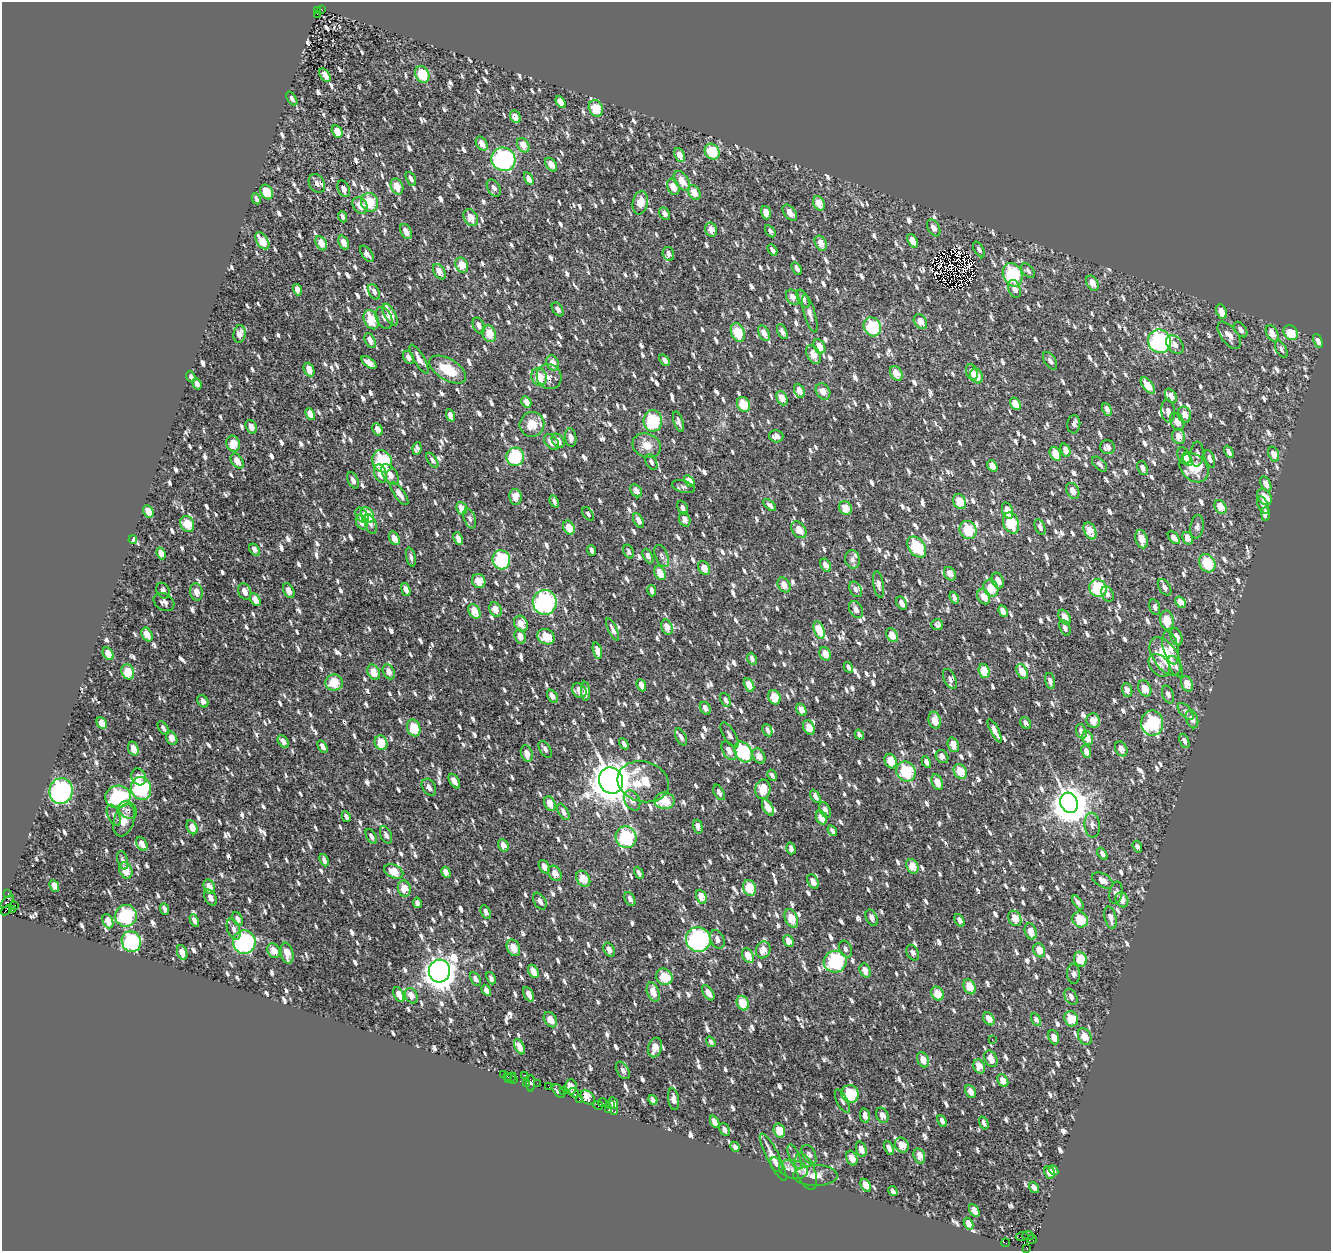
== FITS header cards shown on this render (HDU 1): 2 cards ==
NAXIS1  =                 1329
NAXIS2  =                 1249

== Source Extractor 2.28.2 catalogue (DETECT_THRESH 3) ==
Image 1329 x 1249 px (HDU 1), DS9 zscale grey, 1 PNG px = 1 image px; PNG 1333 x 1253 px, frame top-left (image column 1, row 1249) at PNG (2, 2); each listed source drawn as its Kron ellipse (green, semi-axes under 4 px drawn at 4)
Background 1.9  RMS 1.2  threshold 3.51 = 3 sigma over >= 5 px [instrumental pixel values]
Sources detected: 1389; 3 with non-positive FLUX_AUTO (blend fragments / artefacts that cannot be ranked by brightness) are neither listed nor drawn; of the other 1386, the 500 brightest by FLUX_AUTO listed and drawn (886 fainter detections omitted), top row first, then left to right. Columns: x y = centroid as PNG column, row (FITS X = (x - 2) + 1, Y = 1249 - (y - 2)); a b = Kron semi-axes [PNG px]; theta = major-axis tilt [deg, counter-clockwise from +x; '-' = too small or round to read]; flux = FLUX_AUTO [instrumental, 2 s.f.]
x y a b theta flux
321 9 3 2 - 930
318 10 3 2 - 640
317 14 2 2 - 320
422 74 8 6 -63 2300
325 75 7 4 -52 760
292 99 7 4 -58 240
561 102 6 4 -60 770
596 108 9 7 -63 1600
515 117 6 5 - 660
337 131 6 5 - 800
482 144 7 5 -58 700
523 145 8 5 -59 820
712 152 8 7 - 2100
679 155 7 5 -67 720
503 159 12 11 - 12000
551 165 7 5 -54 730
411 179 7 4 -62 260
529 179 6 4 -64 360
682 181 11 6 -57 1000
317 183 10 7 -60 380
397 186 8 6 -69 1200
673 187 8 5 -67 980
494 188 9 6 -58 330
344 189 8 5 -67 350
267 192 8 6 -56 1400
694 192 8 5 -61 970
256 199 6 3 -61 240
370 202 9 8 - 2400
640 203 12 7 78 1100
819 203 7 5 -65 1100
360 205 9 6 -56 770
766 213 7 4 -73 810
790 213 9 5 -52 630
665 214 6 5 - 320
342 217 6 3 -67 270
471 218 9 6 -61 960
934 228 9 6 -62 480
711 230 7 6 - 640
406 231 8 5 -60 490
770 231 7 4 -56 290
262 241 9 5 -55 1200
912 241 7 4 -59 640
344 242 7 5 -67 630
321 243 7 5 -61 940
821 243 8 5 -63 740
979 249 9 4 -59 240
772 250 6 3 -60 240
367 254 9 5 -54 280
668 254 7 5 -75 310
462 265 8 6 -64 1200
797 268 7 4 -58 330
1028 271 8 5 -48 240
439 272 8 5 -57 730
1013 275 12 9 -67 5000
1092 283 8 5 -61 780
1015 289 9 6 -70 530
297 290 6 4 -71 530
374 292 8 5 -62 310
793 297 8 6 -56 620
803 299 9 5 -62 500
558 309 7 5 -57 300
1221 312 7 5 -68 820
810 314 19 5 -74 430
390 315 12 5 -63 1200
384 318 12 7 -64 380
371 320 10 7 -63 1900
920 322 8 6 -56 780
479 326 8 5 -67 350
872 327 10 8 -62 3400
1241 330 9 5 -54 340
782 331 8 4 -64 310
738 333 10 6 -68 2100
764 333 8 5 -64 750
1272 333 9 5 -62 660
1291 333 8 6 -49 1700
239 334 9 6 82 510
489 334 8 6 -69 1300
1229 335 16 8 -52 750
370 340 8 5 -62 600
1159 341 12 11 - 11000
1318 341 7 4 -65 380
1175 344 11 7 -51 400
819 346 7 5 -62 880
1281 349 9 5 -61 290
813 354 10 6 -64 900
409 357 7 5 -62 410
419 359 16 5 -59 620
664 360 6 4 -51 350
1050 361 10 5 -58 290
369 363 8 4 -38 580
553 363 8 6 -65 890
309 370 7 5 -64 770
448 370 20 10 -31 2000
972 372 8 5 -67 610
896 373 8 5 -59 1000
191 376 6 3 -50 320
549 376 13 12 - 690
977 376 8 6 -64 970
539 377 9 7 -66 1600
197 384 6 4 -70 340
1148 386 10 5 -53 1100
799 391 7 5 -66 630
823 391 9 6 -55 660
1171 396 8 5 -59 400
782 398 7 5 -66 880
526 402 6 4 -59 550
743 404 8 6 -59 1600
1015 404 7 5 -58 960
1107 409 7 4 -65 370
1168 411 11 6 -83 370
310 414 6 4 -63 670
1184 414 8 6 -68 700
450 415 6 4 -67 530
653 421 11 9 -90 3800
678 422 11 4 -71 270
1177 422 9 6 -63 720
532 424 12 12 - 1200
1074 424 9 6 85 280
251 427 7 5 -65 490
378 429 6 5 - 530
776 436 7 6 - 410
1179 436 8 6 -71 790
571 437 9 5 -83 410
558 441 8 5 -56 540
551 442 9 6 -48 630
233 444 8 6 -69 1200
647 445 14 12 -27 1000
1107 447 7 7 - 430
417 448 6 4 82 260
1066 450 7 4 -68 480
1229 452 6 3 -64 290
1055 454 7 5 -63 1200
1197 454 12 6 86 310
1274 454 8 5 -70 680
1184 456 9 6 -66 600
515 457 9 9 - 4400
1187 459 7 4 -62 340
1210 459 9 4 -70 280
432 460 8 4 -55 240
237 461 8 5 -57 810
382 461 11 9 -65 4500
651 462 8 5 -61 240
1099 464 9 5 -44 250
992 466 6 4 -58 760
1143 468 7 5 -66 350
1194 468 16 12 -44 2100
381 474 10 6 -70 780
390 475 12 6 -56 610
353 480 8 5 -66 350
689 481 7 4 -53 830
1266 484 8 5 -64 570
683 487 12 6 -16 250
636 491 7 5 -53 650
1073 491 8 6 -60 640
399 494 13 5 -54 540
515 497 8 6 -81 940
1264 497 9 6 -53 1100
554 501 6 4 -67 260
959 501 8 6 -65 1300
770 505 8 4 -40 250
1263 505 9 5 -67 240
1220 507 7 5 -60 990
462 508 6 5 - 960
683 508 7 4 -65 290
845 508 7 6 - 1000
148 511 6 5 - 870
1008 511 8 5 -70 840
588 514 7 4 -53 250
1265 514 7 4 -90 550
362 515 8 5 -56 450
367 515 8 6 -63 2200
470 518 10 5 -68 340
685 519 7 5 -69 520
638 520 8 4 -63 430
362 522 7 5 -66 840
1011 523 11 7 -68 2600
187 524 8 6 -60 1500
371 524 10 5 -71 290
1040 527 8 4 -65 260
1197 527 12 6 81 280
569 528 7 5 -63 1100
799 530 9 6 -53 980
968 530 9 8 - 2400
1090 531 9 5 -65 1100
394 538 7 5 -61 760
458 538 6 4 -66 470
1174 538 7 4 -49 590
1188 538 7 5 -61 660
133 539 4 4 - 510
1142 539 9 5 -72 940
917 547 11 8 -54 3100
255 550 7 4 -58 310
592 551 5 3 - 270
629 551 7 5 -69 240
161 553 6 4 -65 700
648 556 8 5 -65 350
662 556 12 6 -67 310
411 557 10 4 -75 240
852 559 9 7 -77 310
501 560 9 9 - 5000
1207 563 10 7 -60 2700
826 565 7 4 -60 610
704 568 7 5 -61 700
660 573 8 5 -60 880
950 574 7 5 -56 680
479 581 7 6 - 1000
998 581 8 5 -69 710
879 584 13 5 -81 320
784 585 8 6 -59 670
1165 587 9 5 -57 310
991 588 9 7 -62 1500
1098 588 9 8 - 3900
406 589 7 4 -73 380
855 589 8 5 -61 280
163 591 8 6 -59 300
289 591 8 5 -62 540
652 591 6 4 -75 320
196 592 9 6 -82 620
245 592 8 6 -67 490
1108 594 8 5 -65 260
984 597 8 6 -60 900
954 598 6 4 -66 400
255 600 7 4 -60 700
164 602 11 8 -32 340
545 602 12 12 - 12000
1181 602 6 4 -51 860
901 603 7 5 -63 460
1155 607 8 5 -74 240
495 610 8 5 -61 790
856 610 9 6 -58 490
474 611 8 5 -60 1300
1003 611 6 4 -62 450
1065 617 8 5 -59 870
1167 620 10 6 -80 1400
521 624 8 6 -62 900
937 625 6 5 - 240
667 627 8 5 -68 800
1065 628 8 5 -66 360
612 629 12 4 -64 310
819 630 9 5 -70 1800
147 634 7 5 -64 890
892 635 7 5 -61 870
520 637 7 5 -67 710
546 637 9 7 -27 1400
1176 637 9 5 -72 560
1171 648 17 7 -76 610
597 651 8 4 -76 700
108 654 7 5 -61 800
825 654 7 5 -61 790
1165 656 21 12 -56 3400
752 659 6 4 -66 290
1159 665 13 9 -50 540
848 667 6 3 -59 280
1176 667 11 5 -63 300
984 671 7 5 -69 1600
128 672 8 6 -69 1500
374 672 8 6 -63 1100
389 672 8 5 -63 570
1022 672 8 5 -62 990
950 679 11 6 -64 260
1050 681 8 4 -77 330
334 683 8 8 - 1800
1187 684 8 5 -66 920
641 685 6 4 -66 570
749 685 7 4 -64 810
1145 688 8 6 -62 990
1127 690 7 5 -72 540
579 691 8 6 -46 580
585 691 9 4 -87 460
1168 694 9 5 -68 330
552 696 7 4 -57 440
774 697 7 6 - 1200
725 700 7 5 -63 250
203 701 6 5 - 450
705 708 7 5 -57 440
801 710 6 4 -59 700
1186 711 10 5 -49 250
1192 719 9 6 -72 400
935 720 8 6 -75 860
1093 721 7 6 - 830
102 723 6 4 -61 600
1026 723 6 5 - 250
1152 723 12 11 - 5000
809 727 8 5 -63 800
163 728 8 4 -58 230
414 728 8 6 -73 1800
767 730 6 4 -65 310
995 731 13 4 -63 570
1081 731 7 5 -71 430
730 735 14 6 -60 290
859 735 5 3 - 240
681 737 9 5 -63 320
172 738 7 5 -64 780
1087 738 7 5 -69 830
1184 741 7 4 -67 260
283 742 7 4 -55 460
381 743 7 6 - 1500
624 744 6 3 -58 290
953 745 7 5 -69 850
322 747 7 4 -62 330
133 749 7 5 -72 730
545 749 9 5 -57 270
1121 749 8 5 -62 590
729 751 10 6 -58 570
1086 751 6 4 -68 390
743 752 11 8 -58 4900
527 754 8 5 -72 640
759 756 8 6 -59 680
942 757 7 5 -51 450
891 761 7 5 -65 1400
926 762 6 4 -61 320
906 772 10 9 - 3700
960 772 8 6 -62 1300
772 775 6 4 -61 240
139 777 9 7 -64 570
454 781 8 4 -57 420
611 781 13 12 - 150000
643 782 26 20 -15 3000
937 782 8 5 -65 780
429 787 9 6 -59 340
141 788 11 10 - 5600
763 789 10 7 84 1400
61 791 13 11 82 13000
719 792 8 5 -61 270
815 796 7 4 -62 320
118 797 13 11 14 6900
632 800 11 7 -63 510
664 801 10 8 1 1900
550 803 8 5 -67 880
1069 803 10 8 -66 170000
768 808 9 4 -60 840
128 810 10 8 -33 320
825 810 8 5 -60 320
563 812 9 4 -59 400
114 815 11 6 -67 330
346 817 5 3 - 240
822 817 7 5 -71 1000
124 820 17 10 71 850
1092 825 12 7 -85 360
192 827 7 5 -63 740
698 827 7 4 -75 440
832 831 6 3 -57 300
386 835 9 5 -67 300
371 836 8 4 -61 280
626 837 11 10 - 5100
142 844 7 5 -55 500
503 845 6 5 - 610
1137 847 6 4 -71 260
791 848 6 4 -73 240
1102 854 7 4 -58 260
123 860 9 5 -74 260
324 860 6 4 -66 260
912 866 7 5 -62 1100
544 867 7 5 -61 530
126 870 8 6 -70 1100
394 871 10 6 -26 1300
446 872 6 4 -61 500
555 873 8 6 -55 680
639 873 6 4 -63 240
583 879 8 6 -57 1200
1103 880 11 6 -29 530
813 881 7 5 -62 560
54 886 6 4 -64 570
209 887 7 5 -70 870
404 888 8 6 -74 1100
749 888 8 6 -70 1700
8 893 3 2 - 450
1116 893 11 6 80 300
701 897 7 5 -66 910
210 898 9 5 -60 410
630 899 7 4 -61 320
1122 900 8 6 -67 660
540 901 9 5 -60 320
7 902 8 4 43 1000
1078 902 8 4 -55 250
417 903 5 4 - 280
15 905 4 2 - 310
164 909 6 4 -66 320
6 910 6 3 39 330
12 910 3 3 - 1400
486 912 7 4 -64 330
126 916 11 10 - 4700
791 918 10 6 -68 1200
872 918 8 5 -63 390
1015 918 8 6 -64 1100
1111 918 11 5 -76 520
238 919 7 4 -64 360
194 920 6 4 -63 350
960 920 7 4 -63 340
1080 920 8 7 - 2000
108 921 7 5 -66 800
234 929 11 6 -70 380
1031 931 8 6 -70 840
698 939 12 12 - 13000
717 939 10 6 -68 390
788 941 6 5 - 690
131 942 10 9 - 6600
244 942 12 11 - 12000
513 948 9 6 -63 870
845 949 9 6 -65 280
609 950 7 5 -64 370
763 950 8 7 - 730
1039 950 7 5 -69 820
274 951 7 6 - 800
182 952 8 5 -70 680
287 953 11 6 -79 940
913 953 8 5 -62 280
748 956 8 5 -63 1000
1080 959 7 6 - 1700
835 962 12 10 24 6100
865 970 7 5 -67 650
439 971 11 10 - 97000
533 971 7 4 -62 800
1073 974 10 6 -87 270
664 977 8 7 - 1700
491 978 6 4 -65 250
475 979 7 4 -61 310
970 987 8 5 -65 1200
486 990 6 4 -59 370
653 992 10 6 -71 890
708 993 8 5 -56 610
528 994 8 4 -64 510
937 994 7 6 - 1200
399 995 8 5 -63 580
411 996 8 6 -63 710
1071 997 8 6 -63 320
743 1003 7 6 - 1500
989 1019 7 5 -57 740
1071 1019 8 6 -61 1400
550 1020 8 6 -57 680
1036 1020 7 4 -61 300
1054 1037 7 5 -69 540
1085 1037 9 6 -62 850
992 1039 2 2 - 300
711 1042 5 4 - 240
519 1047 8 4 -64 680
655 1047 10 6 76 900
991 1059 9 6 -63 770
923 1060 8 5 -65 700
979 1066 7 5 -67 1000
623 1070 9 6 -59 290
503 1075 3 2 - 510
525 1075 3 2 - 640
507 1076 3 2 - 260
511 1078 6 3 38 350
514 1079 3 2 - 490
1003 1081 7 5 -60 810
527 1083 3 2 - 450
531 1083 8 4 87 250
537 1083 2 2 - 250
549 1087 3 2 - 230
571 1087 8 6 85 1100
558 1091 8 4 -51 5400
564 1091 3 2 - 330
971 1092 7 5 -64 590
574 1093 5 4 - 740
850 1094 9 8 - 2700
588 1098 8 5 -43 1600
579 1099 3 3 - 500
674 1099 11 5 -80 480
653 1100 5 3 - 320
842 1101 13 5 -63 250
602 1103 4 3 - 240
613 1103 6 4 -66 420
598 1105 5 4 - 770
610 1105 3 2 - 280
609 1110 4 3 - 440
615 1112 4 3 - 650
882 1115 8 6 -64 570
865 1116 7 4 -81 390
942 1121 6 4 -63 330
715 1122 6 4 -65 670
984 1123 7 4 -70 230
725 1129 7 4 -65 260
779 1131 7 5 -68 1300
902 1145 8 6 -57 900
735 1147 5 4 - 300
889 1148 7 4 -66 360
861 1149 8 5 -72 560
809 1155 10 6 -61 330
919 1156 8 5 -74 850
773 1157 26 6 -63 1000
795 1157 13 5 -67 310
852 1158 8 5 -66 690
776 1165 8 5 -58 260
793 1169 14 9 -12 700
1053 1170 5 3 - 260
806 1172 19 9 -69 780
1049 1172 6 5 - 950
815 1176 22 10 1 890
866 1185 7 4 -61 820
1034 1187 6 4 -57 400
893 1191 5 4 - 250
974 1211 7 4 -59 440
969 1224 6 4 -62 480
1022 1236 6 3 6 560
1028 1236 6 4 -7 1300
1032 1239 5 3 - 350
1006 1243 4 2 - 550
1027 1248 4 3 - 790
At the frame edge (FLAGS 8, measured only in part): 1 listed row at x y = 1027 1248
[886 fainter detections neither listed nor drawn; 3 non-positive-flux detections neither listed nor drawn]